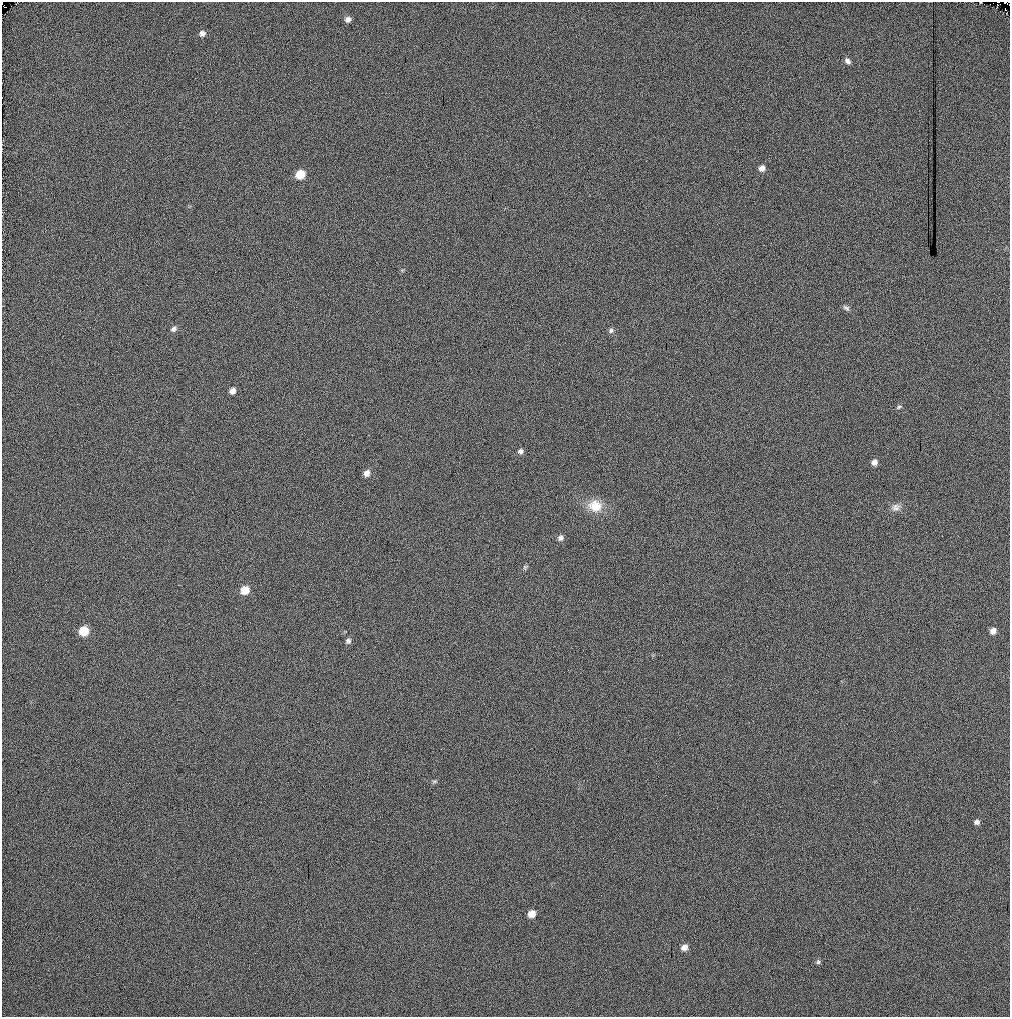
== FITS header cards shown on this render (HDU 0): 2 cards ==
NAXIS1  =                 1008 / Axis length
NAXIS2  =                 1015 / Axis length

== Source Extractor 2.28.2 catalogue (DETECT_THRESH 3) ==
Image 1008 x 1015 px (HDU 0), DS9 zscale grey, 1 PNG px = 1 image px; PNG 1012 x 1019 px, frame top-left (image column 1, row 1015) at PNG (2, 2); no overlay
Background 92.3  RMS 13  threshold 38.2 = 3 sigma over >= 5 px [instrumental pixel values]
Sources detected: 27; all 27 listed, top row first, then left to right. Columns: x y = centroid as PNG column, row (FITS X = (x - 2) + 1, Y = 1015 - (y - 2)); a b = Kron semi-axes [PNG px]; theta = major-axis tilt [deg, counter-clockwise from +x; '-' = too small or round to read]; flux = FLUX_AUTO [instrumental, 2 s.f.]
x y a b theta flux
1009 5 2 2 - 2.5e+07
348 19 7 6 - 3.6e+03
202 33 7 7 - 3.3e+03
847 61 8 5 -46 2.9e+03
762 168 6 6 - 4.7e+03
300 174 7 7 - 1.8e+04
846 308 9 5 -31 2.2e+03
173 329 8 6 43 2.8e+03
611 330 7 6 - 2.1e+03
232 391 6 6 - 4.7e+03
899 407 7 4 36 1.4e+03
521 451 7 6 - 2.4e+03
874 462 6 6 - 4.0e+03
367 473 8 7 - 4.6e+03
595 506 18 15 -13 1.7e+04
896 507 12 10 21 4.8e+03
560 538 7 6 - 2.6e+03
525 567 6 5 - 1.4e+03
245 590 8 7 - 1.3e+04
84 631 7 7 - 2.4e+04
993 631 6 6 - 4.8e+03
348 641 7 6 - 2.3e+03
434 781 8 4 9 1.4e+03
977 822 7 6 - 2.5e+03
532 914 7 6 - 7.9e+03
684 947 7 6 - 5.1e+03
818 962 6 5 - 1.5e+03
At the frame edge (FLAGS 8, measured only in part): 1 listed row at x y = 1009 5